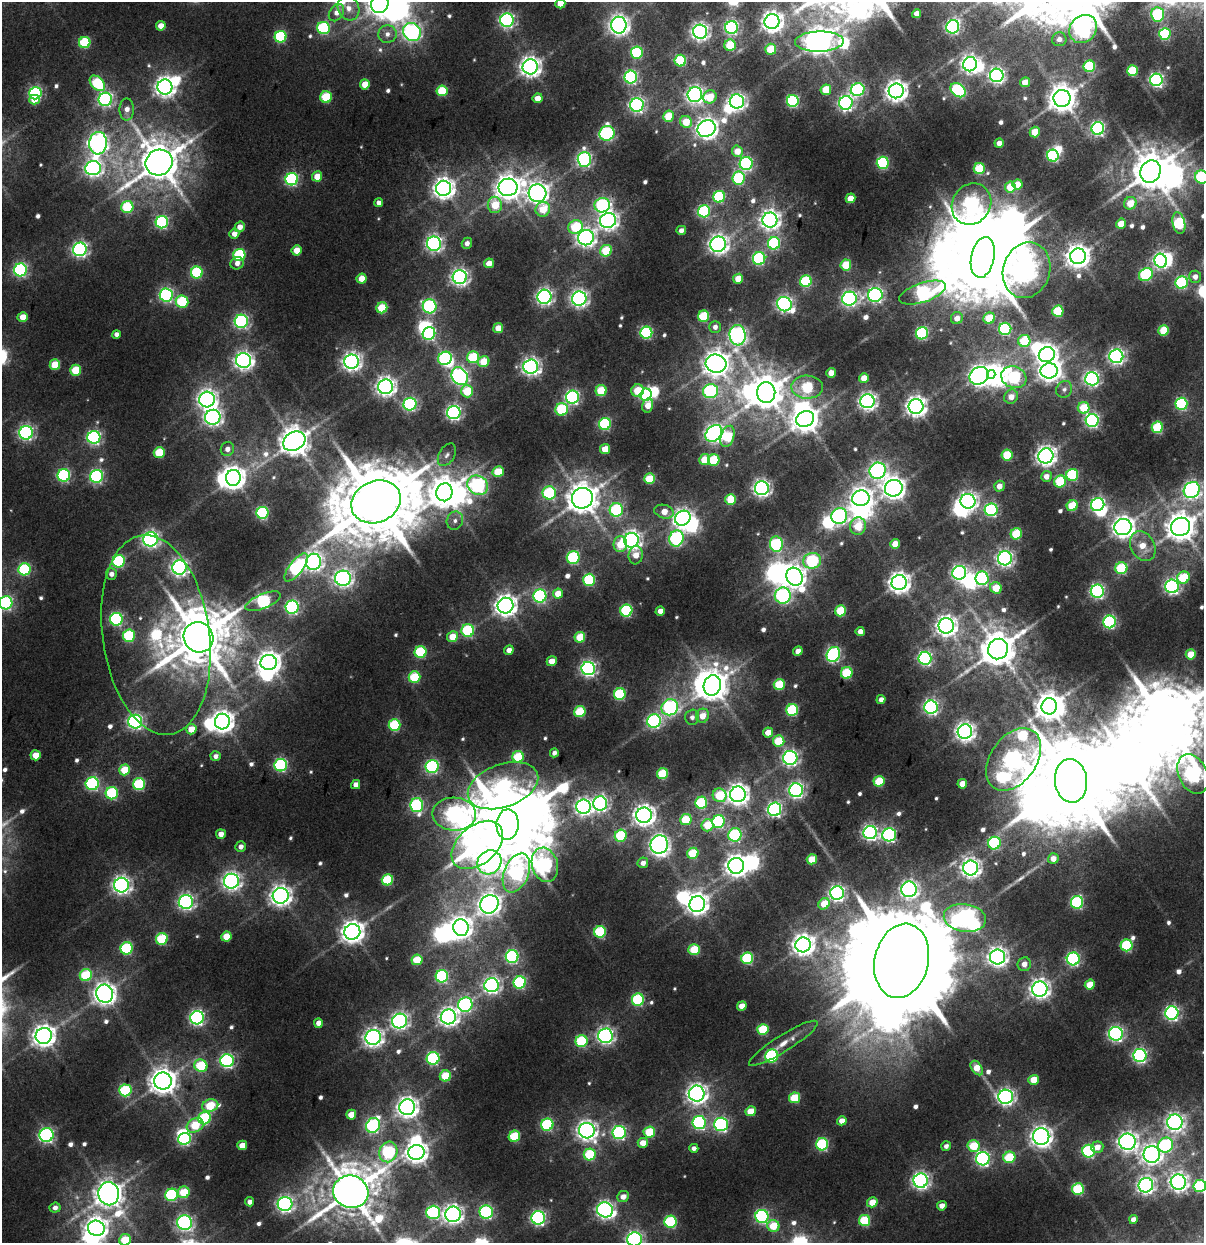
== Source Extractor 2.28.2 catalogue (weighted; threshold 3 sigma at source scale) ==
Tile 10 of 4 x 4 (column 2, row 3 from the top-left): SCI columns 1442-2643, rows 2150-3390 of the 5173 x 6321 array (HDU 1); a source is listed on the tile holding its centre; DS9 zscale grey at full resolution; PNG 1206 x 1245 px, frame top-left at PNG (2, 2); each listed source drawn as its Kron ellipse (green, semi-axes under 4 px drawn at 4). Nothing masked; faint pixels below the display range render black.
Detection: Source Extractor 2.28.2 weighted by HDU 2 'WHT'; one run over the whole footprint, this tile lists its part. Background 0.0107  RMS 0.0055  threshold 0.0249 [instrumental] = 3 sigma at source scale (4.5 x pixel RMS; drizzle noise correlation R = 1.50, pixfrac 1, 0.0396/0.0396 arcsec/px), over >= 5 px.
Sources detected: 668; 18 too faint to see at this stretch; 50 inside a brighter object's white glare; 1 long thin detection or spike segment (spike, bleed or trail) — neither listed nor drawn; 1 inside a brighter listed object's ellipse — not listed separately; of the other 598, all 500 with FLUX_AUTO >= 2.71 (the completeness limit of this list) listed and drawn (98 fainter detections not listed), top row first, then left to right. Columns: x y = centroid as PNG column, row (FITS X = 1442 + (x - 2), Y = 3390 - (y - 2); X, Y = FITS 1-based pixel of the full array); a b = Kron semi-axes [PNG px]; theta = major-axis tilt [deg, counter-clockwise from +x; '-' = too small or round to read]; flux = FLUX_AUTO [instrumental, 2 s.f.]
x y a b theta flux
560 3 5 5 - 12
380 4 9 8 - 630
348 8 12 10 -63 6.5
336 12 9 6 55 5.2
917 14 5 4 - 6
1158 14 7 6 - 68
507 20 6 6 - 180
772 22 7 7 - 440
619 25 8 7 - 390
161 26 5 5 - 8.1
732 27 6 6 - 150
953 27 7 6 - 130
324 28 6 6 - 73
1083 29 15 13 48 230
412 32 9 8 - 230
700 32 7 7 - 300
387 34 9 9 - 3.7
1165 34 6 5 - 60
281 37 6 6 - 62
1059 39 7 7 - 3.6
85 42 6 5 - 44
819 42 24 10 1 910
730 45 5 5 - 28
771 49 5 5 - 22
637 52 6 6 - 65
680 61 6 5 - 41
970 64 7 7 - 290
1089 66 6 5 - 48
530 67 7 7 - 430
1132 71 5 5 - 35
997 75 7 7 - 210
631 77 6 6 - 120
1156 80 6 6 - 160
1025 82 5 5 - 7.2
97 83 9 6 -46 46
365 84 5 5 - 12
165 87 7 7 - 400
826 90 5 5 - 22
858 90 7 6 - 89
958 90 8 6 -40 88
442 91 5 5 - 33
896 91 7 7 - 470
35 93 6 6 - 110
695 95 7 7 - 270
326 97 6 5 - 32
710 97 7 6 - 19
538 98 5 4 - 7.3
1062 98 8 8 - 940
105 99 7 6 - 160
34 100 5 5 - 9.5
737 101 7 7 - 250
793 101 6 6 - 95
846 103 7 6 - 190
637 105 7 6 - 200
127 109 11 7 90 4.7
668 116 5 5 - 17
686 122 6 5 - 17
707 129 9 8 - 450
1098 129 6 6 - 140
1035 132 5 5 - 14
607 133 7 7 - 110
98 143 11 8 84 340
999 143 4 4 - 4.9
737 151 6 5 - 9.9
1053 156 6 6 - 96
584 159 7 7 - 170
159 162 13 12 - 2200
883 163 6 6 - 78
746 164 6 6 - 120
93 168 8 7 - 270
979 169 5 5 - 37
1150 171 11 10 - 1800
317 176 5 5 - 12
1202 177 7 6 - 72
739 178 6 6 - 62
292 179 6 6 - 100
1017 184 5 5 - 10
508 187 9 8 - 760
1010 187 5 5 - 15
444 188 8 7 - 470
537 193 9 9 - 450
719 197 6 5 - 55
850 198 5 4 - 12
379 203 4 4 - 3.3
1130 203 6 6 - 12
971 204 21 19 54 230
495 205 8 7 - 20
602 205 8 7 - 100
127 207 6 6 - 43
543 209 7 7 - 18
704 211 6 6 - 69
608 220 8 7 - 330
770 220 7 7 - 380
162 222 6 6 - 110
1179 223 11 6 -77 62
1121 224 5 5 - 12
240 227 5 5 - 5.7
576 227 7 6 - 38
681 230 5 4 - 3.4
234 234 5 5 - 5.4
586 238 8 7 - 320
467 243 6 5 - 3.1
774 243 6 6 - 73
434 244 7 7 - 230
718 244 8 7 - 370
80 249 7 6 - 200
297 250 5 5 - 11
606 251 6 5 - 30
239 255 6 6 - 60
1078 256 8 7 - 590
983 257 20 11 78 8700
759 258 6 6 - 82
1161 261 7 6 - 160
237 263 7 6 - 3.3
489 263 5 4 - 6.9
846 265 5 5 - 23
20 270 6 6 - 130
1026 270 28 23 72 420
197 272 6 6 - 53
1146 274 7 6 - 71
460 277 7 7 - 260
1195 277 6 6 - 3.9
362 279 5 5 - 13
738 279 5 5 - 12
806 281 6 5 - 48
1182 282 6 6 - 74
922 293 24 9 18 130
166 295 6 6 - 130
875 295 7 7 - 190
544 297 7 7 - 230
579 299 7 7 - 260
849 299 7 7 - 220
182 301 6 6 - 49
784 304 7 7 - 220
430 306 7 7 - 100
382 308 5 5 - 27
1058 311 5 5 - 40
704 316 6 5 - 38
23 317 5 5 - 8.6
957 318 6 6 - 5.7
989 318 6 5 - 22
241 321 6 6 - 150
715 327 6 5 - 3.2
498 328 5 5 - 11
1005 329 6 6 - 92
1164 330 5 5 - 26
646 333 6 6 - 87
922 333 6 6 - 76
116 334 4 4 - 3.2
429 334 6 6 - 100
738 335 10 8 -84 230
1024 341 6 6 - 35
1047 355 8 7 - 430
1116 356 7 7 - 210
473 357 6 6 - 43
445 358 7 6 - 92
243 360 7 7 - 310
351 362 7 7 - 320
484 362 6 5 - 16
716 364 10 9 - 790
55 365 5 5 - 20
531 367 7 7 - 290
76 370 5 5 - 24
1049 371 8 7 - 490
831 373 5 4 - 6.7
991 374 4 4 - 100
460 376 9 7 -57 210
979 376 10 8 33 420
1014 377 13 10 -19 83
864 378 5 4 - 8.5
1092 379 7 7 - 180
386 387 7 7 - 350
807 387 16 11 -2 46
1064 389 9 7 54 2.7
637 390 6 6 - 21
467 391 6 6 - 26
601 391 5 5 - 29
710 391 7 7 - 110
766 392 10 9 - 1300
646 395 6 5 - 92
572 397 6 6 - 140
1011 397 7 6 - 6.2
207 400 8 7 - 360
867 401 7 7 - 290
410 404 6 6 - 110
1181 404 6 6 - 76
648 406 7 5 75 7.9
916 406 7 7 - 430
1084 408 6 5 - 26
562 409 6 6 - 49
454 413 7 6 - 180
213 417 8 7 - 260
805 419 9 7 21 890
1092 420 6 6 - 150
605 424 6 6 - 72
1157 427 6 5 - 43
26 433 7 6 - 170
714 433 9 7 46 300
728 436 11 6 71 37
94 437 6 6 - 140
294 441 12 9 29 1200
227 449 7 6 - 3.9
605 449 5 5 - 12
159 452 5 5 - 28
447 455 12 7 59 2.8
1007 455 5 5 - 31
1046 456 7 7 - 390
704 459 5 5 - 16
714 460 6 5 - 38
878 471 8 8 - 240
498 472 6 5 - 24
64 475 6 6 - 90
1072 475 6 6 - 53
97 476 6 6 - 120
1046 476 5 5 - 5
233 478 8 7 - 570
649 479 5 5 - 28
1060 481 6 5 - 35
478 485 11 9 -33 150
999 486 5 5 - 5.6
762 488 7 7 - 270
894 488 9 8 - 490
1192 490 9 7 44 250
444 492 9 8 - 1200
549 493 6 6 - 63
582 498 10 10 - 1300
861 498 8 8 - 430
731 499 5 5 - 23
968 501 7 7 - 310
376 502 25 20 24 7100
1098 505 7 6 - 130
1072 506 5 5 - 28
616 510 7 6 - 72
991 510 6 6 - 100
664 512 10 6 -15 8.7
262 513 6 6 - 72
839 516 8 7 - 160
683 518 8 7 - 270
455 521 9 8 - 2.9
858 526 9 7 82 23
1123 527 8 8 - 510
1181 527 10 9 - 1000
1016 534 6 5 - 35
676 538 8 7 - 120
151 539 7 7 - 230
631 540 7 7 - 320
620 544 8 7 - 14
776 544 8 6 -81 77
895 544 5 4 - 10
1143 546 16 12 -61 12
636 555 9 7 83 8.2
573 557 6 6 - 71
1005 558 7 7 - 230
119 561 6 6 - 74
812 561 9 7 11 72
314 562 8 7 - 290
179 567 7 7 - 260
296 567 17 6 52 97
1121 568 6 6 - 45
25 569 6 6 - 71
959 573 7 6 - 190
111 574 6 5 - 3.5
794 577 9 8 - 480
343 578 8 7 - 290
982 578 7 6 - 110
1183 578 6 6 - 33
589 580 6 6 - 61
899 583 7 7 - 480
1172 586 7 7 - 180
996 588 6 5 - 17
1097 591 6 6 - 150
558 594 5 5 - 11
783 595 8 8 - 140
540 596 6 6 - 100
263 601 19 7 22 120
6 603 6 6 - 120
506 606 8 7 - 500
292 607 6 6 - 130
626 611 6 6 - 68
660 611 5 4 - 5.6
840 611 5 5 - 31
116 619 6 6 - 100
1110 622 6 6 - 99
946 626 8 7 - 430
468 630 6 6 - 61
860 631 4 4 - 4.8
156 635 100 53 -82 130
129 636 6 6 - 48
198 637 15 14 - 4000
452 637 5 5 - 11
580 637 5 5 - 22
998 649 10 9 - 1600
509 650 5 4 - 4.7
798 651 5 4 - 6
420 652 6 6 - 47
833 654 8 6 59 140
1191 654 5 5 - 18
925 658 6 6 - 150
552 661 5 4 - 8.4
269 663 8 7 - 550
588 669 7 6 - 200
847 673 6 5 - 44
414 677 6 5 - 37
779 684 5 5 - 31
712 685 10 8 71 1100
620 694 6 5 - 52
881 699 4 4 - 3.7
1049 706 8 7 - 920
670 707 8 7 - 130
931 707 6 6 - 170
792 710 6 5 - 62
580 712 6 5 - 35
702 716 7 6 - 8.7
692 717 7 7 - 2.9
654 721 7 6 - 140
135 722 7 7 - 200
222 722 8 7 - 530
395 725 6 6 - 49
191 729 5 5 - 11
768 732 5 5 - 7.8
965 732 7 7 - 350
779 741 5 5 - 30
554 753 4 4 - 2.8
36 755 5 5 - 11
216 756 5 4 - 3.1
518 757 6 5 - 34
790 758 7 7 - 200
1014 759 34 23 54 430
281 765 6 6 - 98
432 766 6 6 - 110
125 770 5 5 - 21
662 774 5 5 - 34
1193 774 21 14 -66 260
879 781 5 5 - 31
1071 781 22 16 -84 9400
92 784 6 6 - 110
139 784 6 6 - 54
962 784 5 4 - 7.4
356 785 5 4 - 4.4
503 786 36 21 20 140
796 790 7 7 - 190
112 793 6 6 - 63
738 794 8 7 - 470
720 795 7 6 - 32
701 803 6 6 - 52
600 804 7 7 - 180
417 805 7 6 - 100
584 807 7 7 - 270
775 809 7 6 - 170
454 814 22 16 -2 260
644 815 8 7 - 450
686 819 6 5 - 27
718 821 6 6 - 84
508 824 15 11 89 7700
707 825 6 6 - 20
870 833 7 6 - 200
221 834 5 4 - 5.1
735 835 7 6 - 74
889 835 7 6 - 140
621 836 6 6 - 41
994 843 6 6 - 61
477 845 30 19 41 160
659 845 9 8 - 280
241 847 5 5 - 3.5
693 853 6 5 - 31
812 859 5 5 - 18
1053 859 5 5 - 5.7
489 862 13 11 46 270
643 863 5 5 - 4
545 865 17 13 -75 150
736 866 8 7 - 510
971 868 7 7 - 360
516 873 20 12 68 160
387 880 6 5 - 45
231 881 7 7 - 300
121 885 7 7 - 300
909 889 8 7 - 260
837 893 7 6 - 210
281 896 8 7 - 430
186 902 7 7 - 200
1077 902 6 6 - 76
489 904 10 8 51 450
697 904 8 7 - 510
824 904 6 5 - 16
965 918 21 14 -9 410
461 928 8 7 - 450
352 932 8 7 - 540
600 932 6 6 - 54
226 936 5 5 - 13
162 939 6 5 - 45
803 945 8 7 - 470
1127 945 6 6 - 59
127 948 6 6 - 68
694 950 6 5 - 27
512 956 6 6 - 110
998 957 7 7 - 340
747 958 6 5 - 58
1073 959 6 6 - 110
417 960 5 5 - 19
902 961 37 27 77 24000
1024 964 7 6 - 5.4
86 975 6 6 - 40
442 976 6 6 - 86
520 982 6 6 - 76
492 985 7 7 - 240
1090 985 5 5 - 14
1040 989 8 7 - 380
104 994 9 8 - 570
638 1000 6 6 - 64
465 1005 7 7 - 140
742 1006 5 4 - 7.4
1172 1013 7 6 - 170
448 1017 7 7 - 350
197 1018 7 6 - 180
400 1021 7 7 - 240
318 1023 4 4 - 5
763 1029 5 5 - 33
1116 1034 7 7 - 180
44 1036 8 8 - 520
605 1036 7 7 - 240
373 1037 8 7 - 330
581 1041 6 6 - 52
783 1043 40 8 32 9.5
1140 1055 6 6 - 140
772 1056 6 6 - 72
433 1058 6 6 - 85
227 1061 6 6 - 140
201 1066 7 6 - 38
977 1068 8 5 -55 12
445 1076 5 5 - 26
1033 1080 5 5 - 13
163 1081 9 8 - 750
125 1090 6 6 - 54
697 1094 8 8 - 380
1006 1097 7 7 - 230
794 1098 5 5 - 28
210 1106 8 6 13 28
407 1107 8 7 - 440
751 1111 5 5 - 14
351 1115 5 5 - 11
205 1118 6 6 - 62
842 1121 5 4 - 6.9
1175 1122 8 7 - 290
699 1123 6 6 - 110
721 1124 7 6 - 120
195 1125 9 6 31 26
373 1125 8 6 59 110
547 1125 6 6 - 70
587 1131 8 7 - 390
619 1132 7 6 - 110
649 1132 6 5 - 29
46 1135 7 6 - 150
514 1136 6 5 - 34
1041 1136 8 8 - 460
184 1139 6 5 - 100
1127 1142 8 8 - 340
643 1143 5 5 - 9
822 1144 6 6 - 71
242 1145 5 4 - 8.5
1166 1145 7 7 - 85
946 1146 5 5 - 2.8
974 1146 6 6 - 30
1097 1147 6 5 - 5.8
694 1148 4 4 - 2.8
1089 1151 6 6 - 83
388 1152 10 8 71 95
416 1152 8 7 - 500
590 1154 6 6 - 42
1152 1154 8 8 - 360
1009 1157 6 5 - 36
983 1159 7 6 - 150
921 1181 7 7 - 250
1178 1182 8 7 - 320
1146 1185 7 7 - 260
1200 1186 6 6 - 65
1078 1189 6 6 - 48
184 1192 6 5 - 22
351 1192 18 16 -20 2900
109 1194 11 10 - 890
171 1195 6 6 - 71
623 1197 6 5 - 5.1
250 1202 4 4 - 3.1
872 1202 5 5 - 11
285 1204 7 7 - 230
942 1206 5 4 - 4.3
55 1208 5 5 - 3.5
605 1210 8 7 - 270
433 1212 7 6 - 97
486 1212 6 6 - 100
453 1214 8 7 - 350
762 1216 6 6 - 120
538 1218 7 6 - 160
1133 1219 4 4 - 4
864 1220 6 5 - 40
670 1222 6 6 - 60
185 1223 7 7 - 170
773 1226 6 6 - 18
96 1228 8 7 - 450
634 1239 7 7 - 210
125 1240 6 5 - 25
Isophote crosses this tile's border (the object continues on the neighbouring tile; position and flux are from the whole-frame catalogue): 10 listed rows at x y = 560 3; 380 4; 1158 14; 1202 177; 1181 527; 6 603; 1193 774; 1200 1186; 634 1239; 125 1240